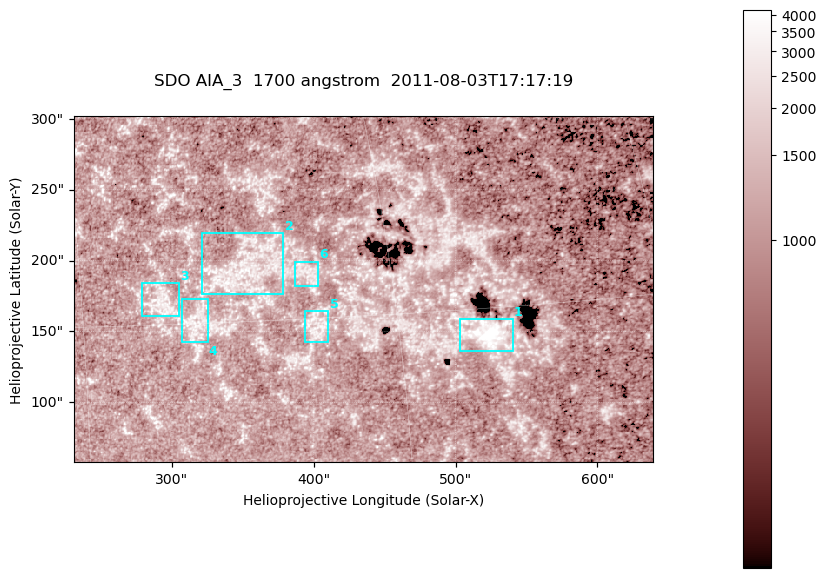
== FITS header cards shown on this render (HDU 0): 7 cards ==
TELESCOP= 'SDO     '           /
INSTRUME= 'AIA_3   '           /
WAVELNTH=                 1700 /
WAVEUNIT= 'angstrom'           /
DATE-OBS= '2011-08-03T17:17:19.711' /
CTYPE1  = 'HPLN-TAN'           /
CTYPE2  = 'HPLT-TAN'           /

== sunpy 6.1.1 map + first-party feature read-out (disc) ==
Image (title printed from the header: SDO AIA_3  1700 angstrom  2011-08-03T17:17:19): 666 x 399 px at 0.613 arcsec/px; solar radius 946 arcsec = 1543 px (partial field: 3.6% of the solar disc is inside the frame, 100% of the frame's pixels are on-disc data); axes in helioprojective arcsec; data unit not stated in the header (colour bar unlabelled)
Pointing: header CRPIX1/2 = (2049.23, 2048.32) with CRVAL1/2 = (0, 0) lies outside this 666 x 399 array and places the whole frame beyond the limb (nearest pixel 1.4 R_sun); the SolarSoft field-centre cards XCEN/YCEN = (434.8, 180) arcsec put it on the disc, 1983 arcsec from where CRPIX/CRVAL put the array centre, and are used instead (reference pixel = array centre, CRVAL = XCEN/YCEN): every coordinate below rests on XCEN/YCEN
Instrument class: DISC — disc imager (sunpy class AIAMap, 1700 A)
Bright regions (active regions / flare kernels): reference = the on-disc median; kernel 5 px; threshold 5 sigma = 1326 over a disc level ~1075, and >= 1.15x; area >= 265 px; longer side >= 5 px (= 3.1 arcsec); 6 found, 6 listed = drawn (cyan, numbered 1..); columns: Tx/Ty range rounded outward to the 2 arcsec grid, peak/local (2 s.f.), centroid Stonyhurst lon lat
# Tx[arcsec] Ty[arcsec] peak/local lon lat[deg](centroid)
1 502..540 136..160 11 +35 +14
2 320..380 176..220 3.3 +23 +17
3 278..306 160..184 3.1 +19 +16
4 306..326 142..174 3.1 +20 +15
5 394..410 142..166 3 +26 +15
6 386..404 182..200 3 +26 +17